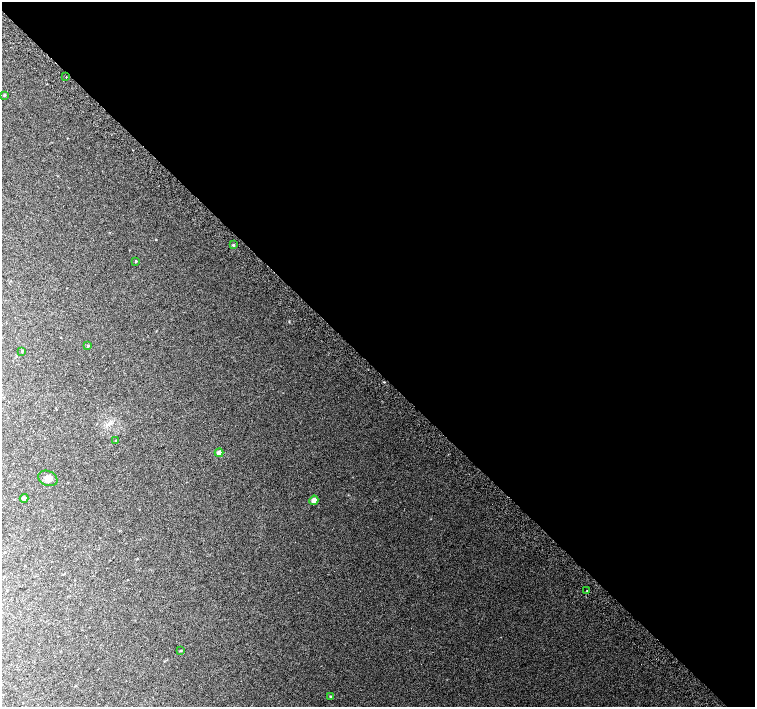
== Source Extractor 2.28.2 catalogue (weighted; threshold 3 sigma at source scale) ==
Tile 8 of 4 x 4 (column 4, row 2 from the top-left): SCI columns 4558-6063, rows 3072-4480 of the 6096 x 6079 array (HDU 1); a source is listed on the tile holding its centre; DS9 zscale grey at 2 x 2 block average (1 PNG px = mean of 2 x 2 image px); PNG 757 x 709 px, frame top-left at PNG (2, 2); each listed source drawn as its Kron ellipse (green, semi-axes under 4 px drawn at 4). Shown black and unused: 52% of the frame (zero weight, under 2 of 3 exposures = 2% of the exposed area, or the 3 px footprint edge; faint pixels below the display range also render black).
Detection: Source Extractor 2.28.2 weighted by HDU 2 'WHT'; one run over the whole footprint, this tile lists its part. Background 0.0558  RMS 0.013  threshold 0.0604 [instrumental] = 3 sigma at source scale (4.5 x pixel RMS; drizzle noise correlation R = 1.50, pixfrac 1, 0.0396/0.0396 arcsec/px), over >= 5 px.
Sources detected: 14; all 14 listed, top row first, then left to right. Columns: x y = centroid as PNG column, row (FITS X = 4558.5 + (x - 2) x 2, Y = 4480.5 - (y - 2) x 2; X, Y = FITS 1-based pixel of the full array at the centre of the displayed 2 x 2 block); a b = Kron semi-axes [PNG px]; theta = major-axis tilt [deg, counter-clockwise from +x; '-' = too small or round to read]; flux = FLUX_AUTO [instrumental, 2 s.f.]
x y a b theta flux
66 77 2 2 - 1.9
4 95 3 3 - 3
233 245 3 3 - 2.7
136 261 3 2 - 2
88 346 3 2 - 2.1
22 351 3 2 - 2
116 441 2 2 - 2
219 453 4 4 - 14
48 478 10 7 -25 16
24 498 4 4 - 6.7
314 500 5 4 - 15
587 591 2 2 - 1.5
180 651 3 2 - 1.8
331 697 4 3 - 3.2
Diffuse or blended objects may show on this block-average render without a row.